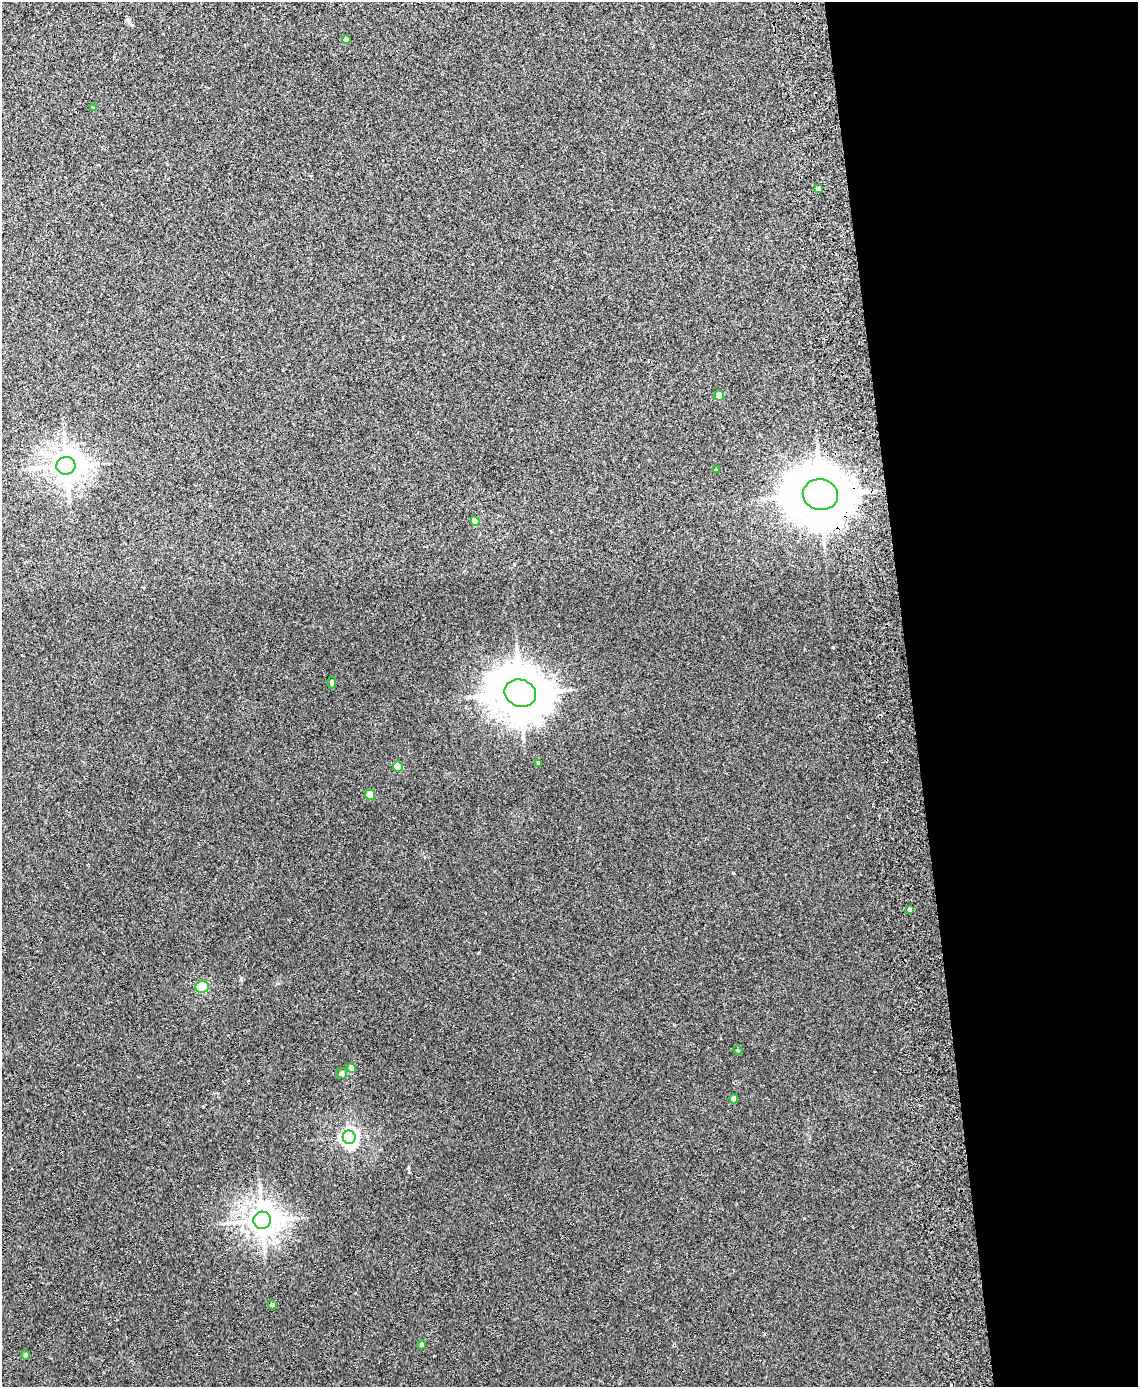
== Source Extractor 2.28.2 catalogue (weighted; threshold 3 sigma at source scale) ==
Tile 8 of 4 x 3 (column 4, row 2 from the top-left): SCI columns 3463-4598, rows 1527-2911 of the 4656 x 4538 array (HDU 1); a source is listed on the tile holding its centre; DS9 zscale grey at full resolution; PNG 1140 x 1389 px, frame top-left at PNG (2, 2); each listed source drawn as its Kron ellipse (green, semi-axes under 4 px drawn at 4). Shown black and unused: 20% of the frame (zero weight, under 2 of 3 exposures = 3% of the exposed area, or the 3 px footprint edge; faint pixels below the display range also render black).
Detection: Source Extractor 2.28.2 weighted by HDU 2 'WHT'; one run over the whole footprint, this tile lists its part. Background 0.0315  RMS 0.0064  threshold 0.0289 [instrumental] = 3 sigma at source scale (4.5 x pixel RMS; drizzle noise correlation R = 1.50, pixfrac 1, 0.05/0.05 arcsec/px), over >= 5 px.
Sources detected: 26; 1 cosmic-ray / hot-pixel residue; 1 long thin detection or spike segment (spike, bleed or trail) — neither listed nor drawn; the other 24 listed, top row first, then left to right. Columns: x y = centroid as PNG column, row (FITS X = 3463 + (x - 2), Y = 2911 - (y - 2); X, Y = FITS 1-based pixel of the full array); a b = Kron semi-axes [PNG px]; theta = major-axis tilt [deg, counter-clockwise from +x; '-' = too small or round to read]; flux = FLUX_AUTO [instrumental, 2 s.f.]
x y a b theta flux
346 40 4 4 - 2.8
93 108 4 3 - 0.64
818 189 4 4 - 3.6
719 395 5 4 - 10
66 466 9 9 - 920
716 470 4 3 - 2.5
820 495 18 15 -13 4400
475 521 5 4 - 11
332 682 6 4 -87 0.83
520 693 16 13 -21 2900
538 763 4 3 - 1.2
398 766 5 5 - 20
370 795 5 4 - 13
910 909 4 4 - 1.7
202 987 7 5 1 49
738 1050 5 4 - 0.73
351 1068 5 4 - 7.2
342 1074 5 5 - 2.1
734 1099 4 4 - 5
349 1137 6 6 - 240
262 1220 8 8 - 920
272 1305 5 4 - 1.5
422 1345 4 4 - 1.7
25 1355 5 4 - 1.7
Overlapping masked pixels (flux is a lower limit): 1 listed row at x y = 820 495
Unlisted compact peaks at least as high as the median listed source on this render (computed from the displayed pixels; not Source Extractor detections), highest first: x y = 833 647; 241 979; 733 873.